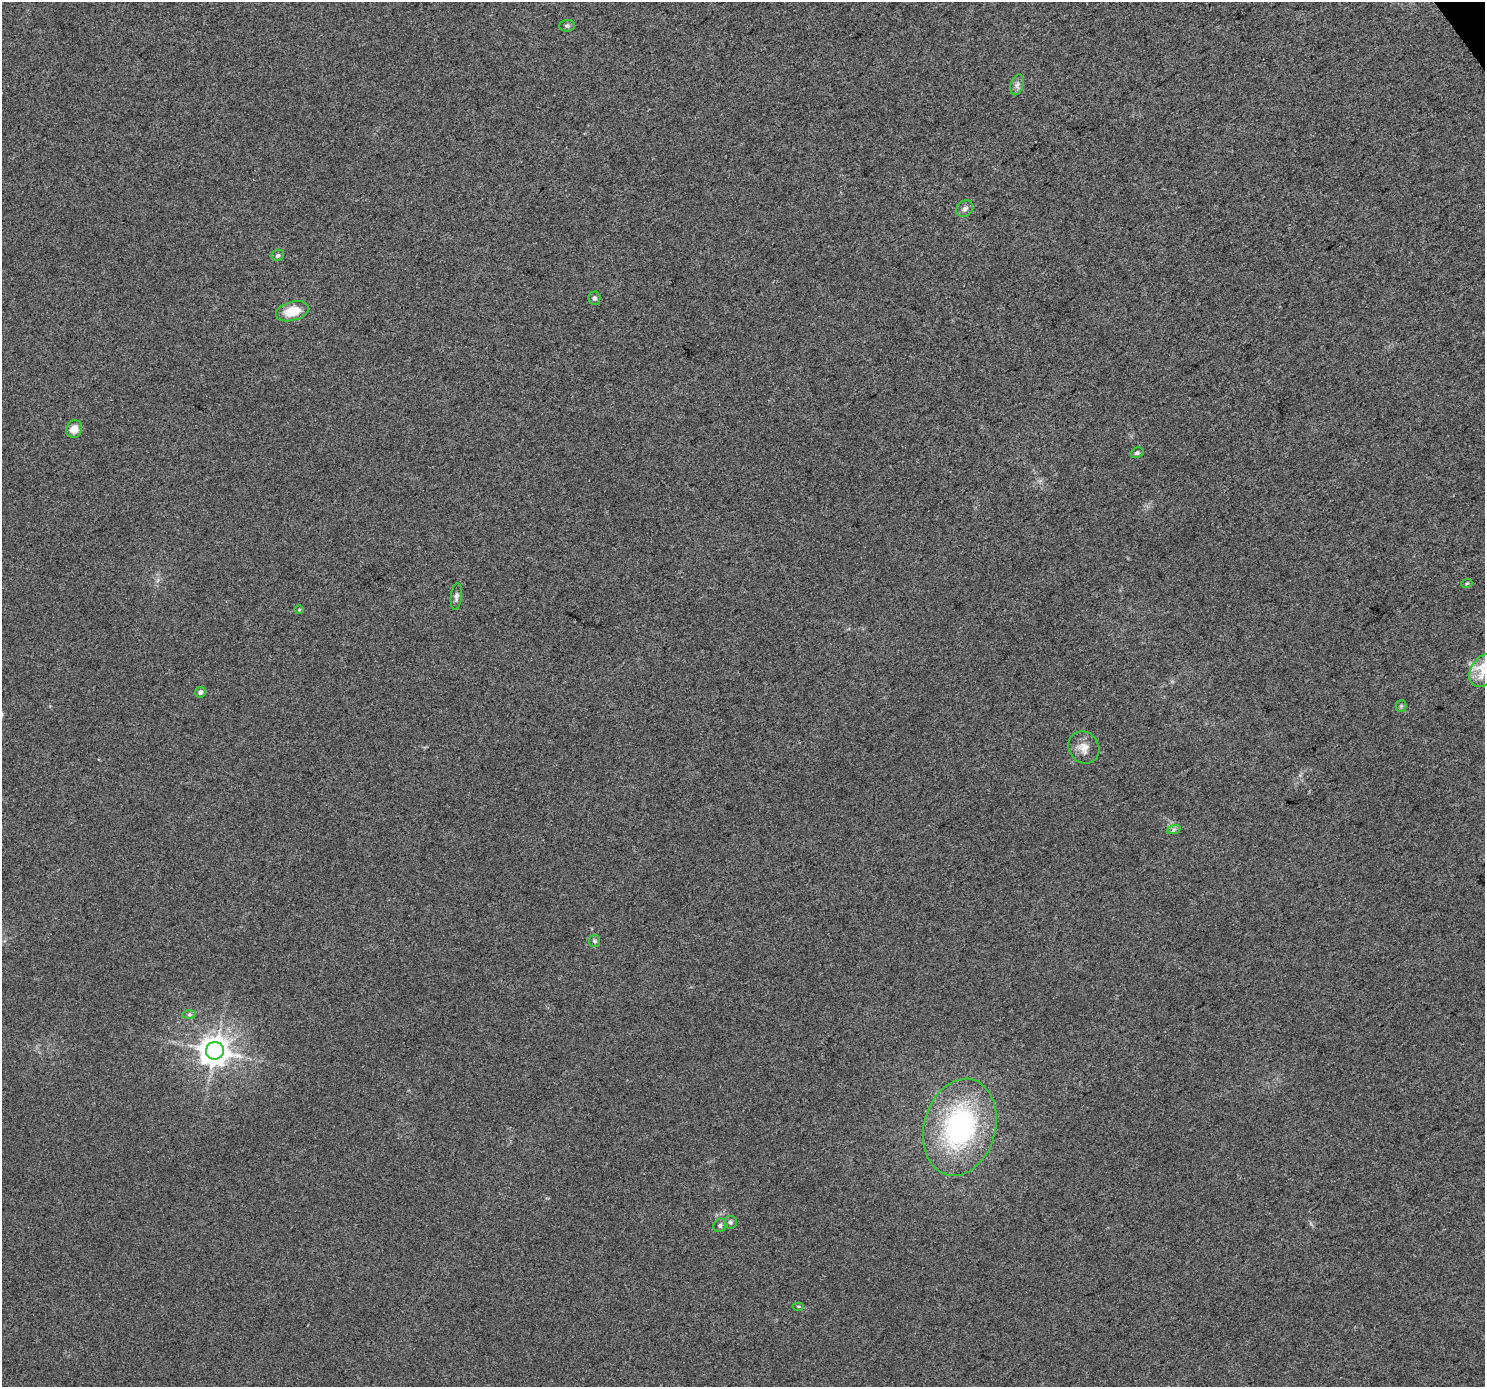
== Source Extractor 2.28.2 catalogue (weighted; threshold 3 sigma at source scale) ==
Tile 10 of 4 x 4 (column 2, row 3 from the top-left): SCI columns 1490-2972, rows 1578-2962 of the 5940 x 5862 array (HDU 1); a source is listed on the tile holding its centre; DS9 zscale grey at full resolution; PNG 1487 x 1389 px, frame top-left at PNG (2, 2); each listed source drawn as its Kron ellipse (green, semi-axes under 4 px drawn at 4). Shown black and unused: <1% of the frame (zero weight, under 3 of 5 exposures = <1% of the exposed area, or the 3 px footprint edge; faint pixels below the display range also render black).
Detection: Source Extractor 2.28.2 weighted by HDU 2 'WHT'; one run over the whole footprint, this tile lists its part. Background 0.0143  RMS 0.0045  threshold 0.0201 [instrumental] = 3 sigma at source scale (4.5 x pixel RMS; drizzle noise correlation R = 1.50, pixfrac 1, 0.0396/0.0396 arcsec/px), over >= 5 px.
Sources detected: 24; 1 inside a brighter listed object's ellipse — not listed separately; the other 23 listed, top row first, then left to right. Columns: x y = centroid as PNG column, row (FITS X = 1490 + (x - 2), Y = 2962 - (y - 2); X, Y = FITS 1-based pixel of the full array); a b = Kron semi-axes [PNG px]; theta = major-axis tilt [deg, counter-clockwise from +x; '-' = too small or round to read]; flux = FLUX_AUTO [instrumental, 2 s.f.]
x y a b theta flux
567 26 7 6 - 0.99
1017 85 11 6 74 1.8
965 209 9 7 45 1.7
278 255 6 5 - 1
594 298 6 6 - 1.2
292 311 17 9 15 9.5
74 429 9 8 - 4.5
1137 453 7 5 27 0.88
1467 583 6 3 18 0.48
456 596 13 5 83 1.5
299 609 5 3 - 0.4
1483 671 17 12 60 7
200 692 6 5 - 1.4
1401 706 5 5 - 0.75
1084 748 17 15 -53 5
1174 829 7 4 19 0.91
595 941 6 5 - 0.8
189 1014 7 4 1 0.79
215 1051 9 9 - 710
960 1127 49 35 75 79
730 1222 6 6 - 1.1
720 1225 7 6 - 1.2
799 1306 6 3 0 0.49
Isophote crosses this tile's border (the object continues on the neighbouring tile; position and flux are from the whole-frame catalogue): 1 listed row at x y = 1483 671